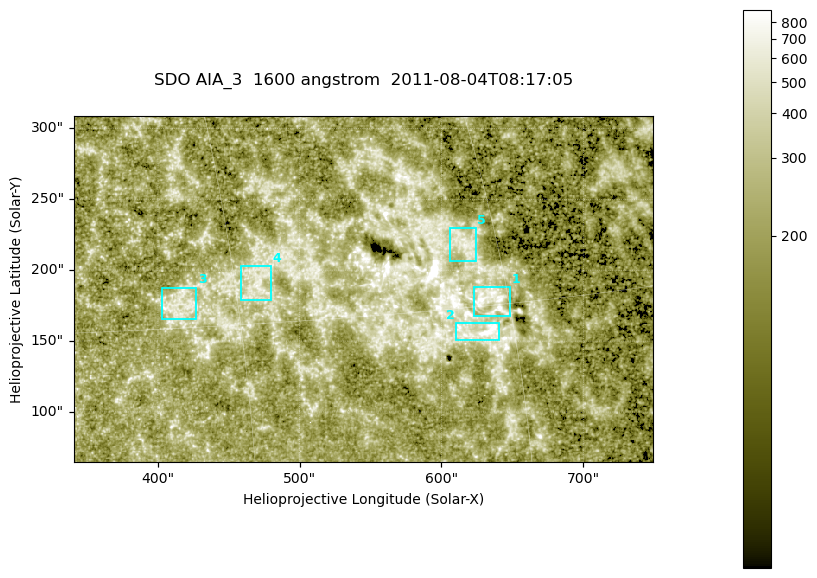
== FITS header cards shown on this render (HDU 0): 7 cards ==
TELESCOP= 'SDO     '           /
INSTRUME= 'AIA_3   '           /
WAVELNTH=                 1600 /
WAVEUNIT= 'angstrom'           /
DATE-OBS= '2011-08-04T08:17:05.123' /
CTYPE1  = 'HPLN-TAN'           /
CTYPE2  = 'HPLT-TAN'           /

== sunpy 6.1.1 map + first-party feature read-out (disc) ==
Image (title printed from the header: SDO AIA_3  1600 angstrom  2011-08-04T08:17:05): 670 x 401 px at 0.609 arcsec/px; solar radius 946 arcsec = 1552 px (partial field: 3.6% of the solar disc is inside the frame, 100% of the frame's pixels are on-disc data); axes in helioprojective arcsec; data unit not stated in the header (colour bar unlabelled)
Pointing: header CRPIX1/2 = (2047.81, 2050.03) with CRVAL1/2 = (0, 0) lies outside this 670 x 401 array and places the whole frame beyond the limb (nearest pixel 1.39 R_sun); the SolarSoft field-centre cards XCEN/YCEN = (544.8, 186.7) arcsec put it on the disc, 2061 arcsec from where CRPIX/CRVAL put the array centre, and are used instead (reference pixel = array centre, CRVAL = XCEN/YCEN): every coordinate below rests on XCEN/YCEN
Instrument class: DISC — disc imager (sunpy class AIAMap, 1600 A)
Bright regions (active regions / flare kernels): reference = the on-disc median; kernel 5 px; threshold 5 sigma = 336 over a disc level ~206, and >= 1.15x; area >= 268 px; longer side >= 5 px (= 3 arcsec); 5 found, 5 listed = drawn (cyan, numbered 1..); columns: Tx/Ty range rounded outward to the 2 arcsec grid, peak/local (2 s.f.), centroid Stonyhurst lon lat
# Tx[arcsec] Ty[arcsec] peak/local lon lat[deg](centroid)
1 622..650 166..188 6 +44 +15
2 610..642 150..164 7.7 +43 +14
3 402..428 164..188 3.4 +27 +16
4 458..480 178..204 3.4 +31 +17
5 604..624 206..230 3.5 +43 +18